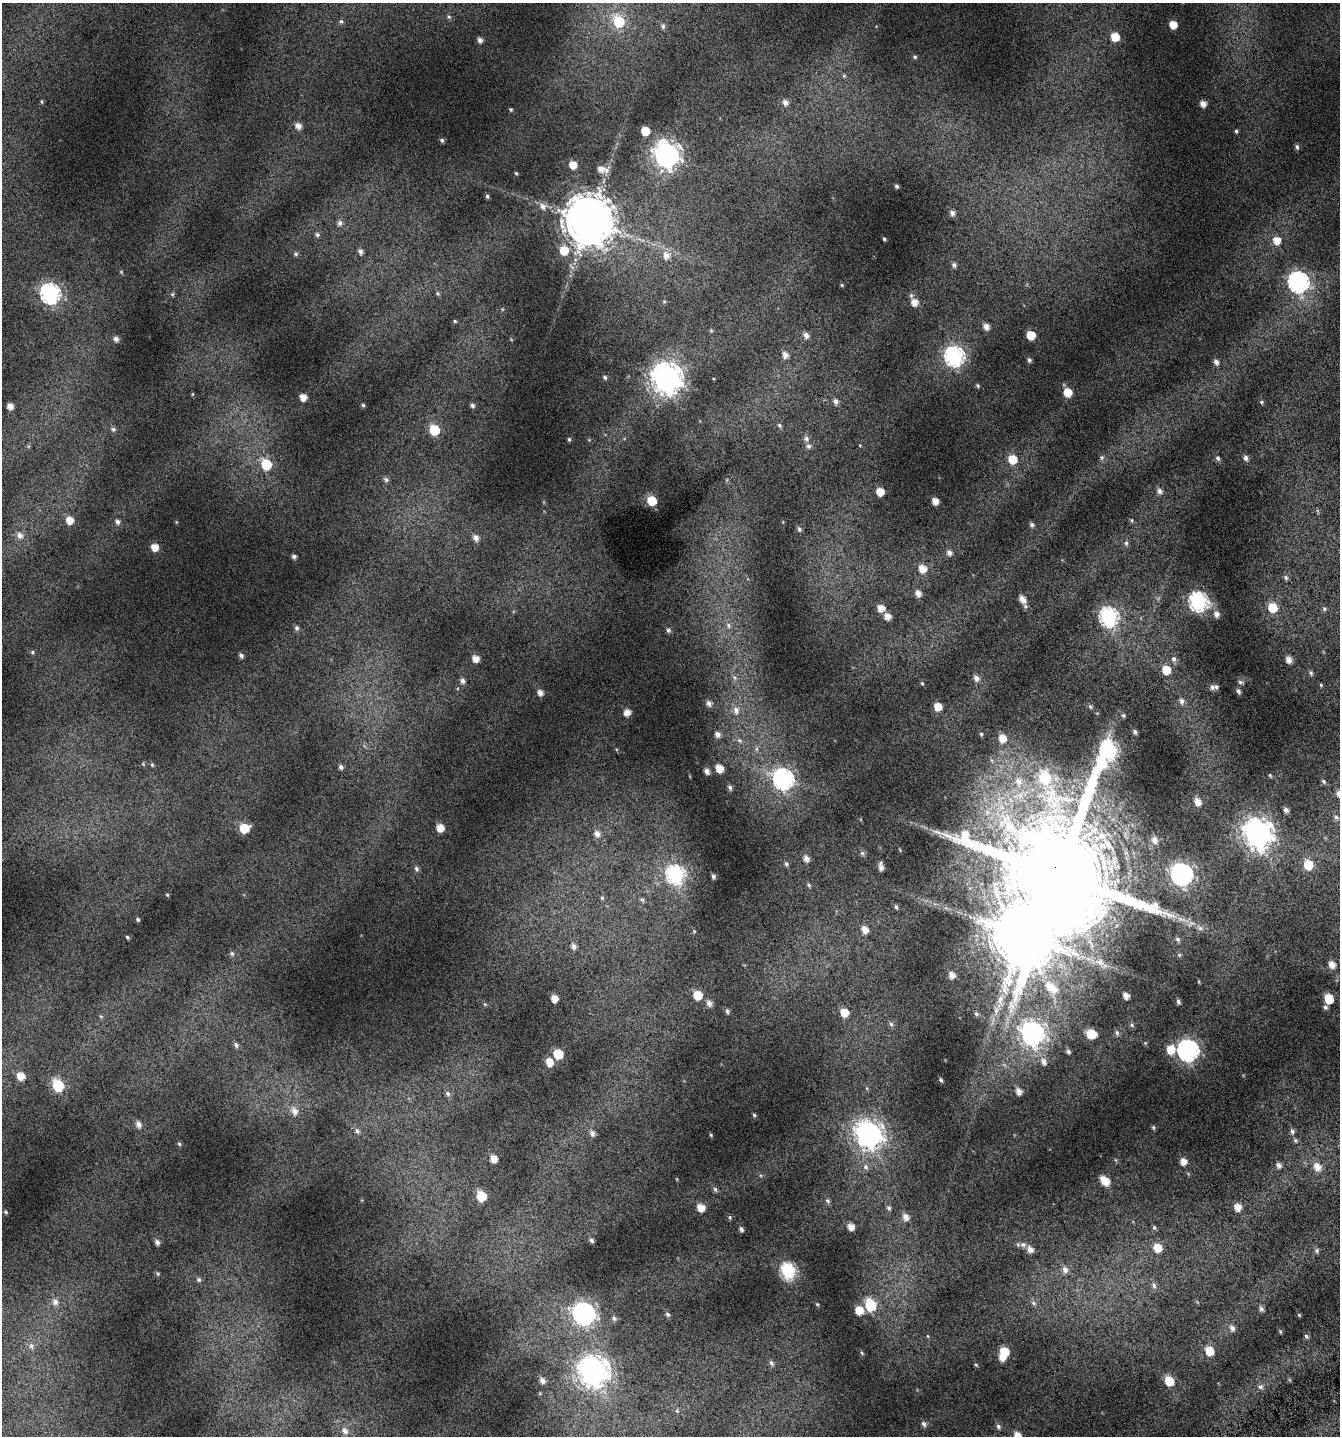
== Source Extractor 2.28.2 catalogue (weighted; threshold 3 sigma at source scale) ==
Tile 6 of 4 x 4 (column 2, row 2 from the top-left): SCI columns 1554-2891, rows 2920-4353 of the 5741 x 5854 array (HDU 1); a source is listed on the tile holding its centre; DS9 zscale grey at full resolution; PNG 1342 x 1438 px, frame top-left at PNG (2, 3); no overlay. Shown black and unused: <1% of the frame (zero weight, under 4 of 7 exposures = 2% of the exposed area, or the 3 px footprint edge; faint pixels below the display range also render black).
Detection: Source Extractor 2.28.2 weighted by HDU 2 'WHT'; one run over the whole footprint, this tile lists its part. Background 0.073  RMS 0.047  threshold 0.192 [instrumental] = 3 sigma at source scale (4.09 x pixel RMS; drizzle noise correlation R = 1.36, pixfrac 0.8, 0.0396/0.0396 arcsec/px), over >= 5 px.
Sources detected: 293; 1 inside a brighter object's white glare — not listed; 5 inside a brighter listed object's ellipse — not listed separately; the other 287 listed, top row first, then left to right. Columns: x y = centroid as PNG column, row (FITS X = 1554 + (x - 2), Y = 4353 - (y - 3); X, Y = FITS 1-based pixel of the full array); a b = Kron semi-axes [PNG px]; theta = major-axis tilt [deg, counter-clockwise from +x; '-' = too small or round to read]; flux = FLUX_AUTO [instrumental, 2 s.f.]
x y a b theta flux
449 17 6 4 -44 6
341 21 6 5 - 7.8
619 22 8 7 - 250
1173 25 6 5 - 55
663 26 7 5 -72 11
1115 37 7 7 - 74
480 40 4 4 - 18
915 57 5 5 - 7.1
844 76 6 5 - 6.5
42 101 6 3 -81 4.4
785 102 7 6 - 22
1203 104 5 5 - 28
511 109 4 3 - 5.2
298 126 7 6 - 27
645 131 6 6 - 79
1236 131 5 4 - 6.3
442 140 5 4 - 9
1297 147 6 4 -76 9.5
667 155 10 9 - 3300
573 165 6 6 - 52
601 169 7 7 - 31
516 173 4 3 - 4.7
897 186 4 3 - 8
487 196 5 4 - 7.4
543 206 10 8 -70 22
952 213 6 6 - 18
589 221 14 13 - 23000
340 223 7 6 - 16
317 235 6 6 - 9.3
884 239 3 3 - 5.6
1277 240 8 7 - 46
360 251 6 5 - 16
564 251 7 7 - 84
296 254 6 5 - 7.4
666 256 9 9 - 35
954 265 6 6 - 13
121 272 5 4 - 4.7
1298 282 9 8 - 1500
842 285 4 4 - 4.4
50 293 9 8 - 1300
438 293 6 5 - 6.6
172 294 5 5 - 6.5
664 302 5 5 - 5.7
914 302 8 7 - 40
455 321 4 3 - 4.9
986 326 6 5 - 27
711 330 5 5 - 5.1
806 335 7 6 - 20
1031 335 6 6 - 93
116 339 6 5 - 17
785 355 7 6 - 24
954 356 9 8 - 1100
1029 360 5 4 - 9.6
1216 362 6 5 - 17
605 377 5 4 - 8.2
667 379 11 10 - 5100
978 385 5 5 - 5.9
1068 392 7 6 - 70
303 397 6 5 - 39
836 401 7 6 - 16
1261 402 6 4 -28 6.7
363 405 4 4 - 6
472 405 6 5 - 11
10 406 6 6 - 33
779 425 6 5 - 7.6
113 429 6 6 - 10
434 430 7 6 - 190
569 439 5 4 - 6.5
806 439 7 7 - 14
809 446 7 6 - 12
1102 457 6 6 - 9.3
1218 458 6 5 - 11
1246 458 6 5 - 15
1012 459 7 7 - 90
266 464 7 6 - 200
386 480 7 6 - 11
1159 491 7 6 - 20
880 492 6 5 - 55
652 500 6 6 - 120
935 501 5 5 - 34
70 520 7 6 - 54
1132 520 5 5 - 5.8
117 522 6 5 - 13
1032 525 6 5 - 11
799 529 5 5 - 11
20 535 9 8 - 29
476 538 7 6 - 24
1126 543 7 6 - 10
155 547 6 6 - 49
949 553 7 6 - 17
294 556 4 4 - 11
922 569 8 7 - 52
1286 578 7 5 -61 9.5
918 593 7 6 - 27
1022 599 11 6 -55 34
1198 601 9 8 - 1000
1272 607 7 7 - 100
881 608 7 6 - 43
1324 609 6 5 - 6.7
1217 614 8 8 - 18
887 616 6 6 - 35
1108 617 9 8 - 1000
728 625 9 7 -62 19
297 628 6 5 - 11
668 630 6 5 - 11
32 652 5 4 - 6.1
241 656 5 5 - 12
476 659 6 5 - 35
1174 659 7 6 - 13
1289 660 6 5 - 27
1166 670 7 6 - 79
1311 673 6 5 - 7.2
734 678 8 6 -48 15
976 678 7 6 - 21
462 681 6 5 - 15
1240 682 7 5 -16 7.2
922 683 4 4 - 4.6
1321 685 4 4 - 4.3
1212 687 7 6 - 12
1238 691 5 4 - 11
540 693 6 5 - 23
1182 701 8 6 -76 17
709 703 7 7 - 19
938 707 6 6 - 56
1090 707 6 6 - 8.7
736 710 11 8 -85 34
627 712 7 6 - 33
1123 715 6 5 - 7.7
1135 732 6 5 - 10
717 734 7 6 - 21
981 734 5 5 - 6
1002 738 8 7 - 57
740 740 8 6 -42 13
757 749 7 4 -89 9.2
143 764 4 4 - 4.2
152 765 6 4 -63 5.8
341 767 6 5 - 12
719 768 6 6 - 54
707 771 6 5 - 20
1270 775 5 4 - 4.6
1045 777 9 8 - 320
783 779 10 9 - 1300
1324 781 7 5 -43 7.7
1018 782 16 12 -83 78
730 787 6 5 - 11
1339 794 7 6 - 23
1198 802 7 6 - 37
1286 810 5 5 - 14
1336 817 6 5 - 9.4
244 828 7 6 - 140
440 828 6 6 - 47
1258 833 11 10 - 4900
597 834 8 7 - 24
1154 840 10 8 -66 22
1107 844 26 9 -52 82
862 853 7 6 - 9.8
806 858 6 5 - 25
786 864 6 5 - 7.7
1308 865 7 7 - 110
881 867 8 4 -82 22
416 869 7 5 -49 9.9
675 874 9 8 - 850
1181 874 9 8 - 2100
1059 875 43 27 75 160000
713 876 4 3 - 11
809 885 6 5 - 6.7
167 895 5 4 - 4.7
602 898 5 4 - 4.5
642 900 7 5 -65 7
896 907 6 4 -70 7.8
138 919 5 5 - 7.3
1191 923 10 6 23 19
1200 928 7 6 - 12
865 930 7 6 - 36
694 931 5 4 - 4.6
127 937 5 4 - 6.2
1178 939 7 5 -42 8.6
573 946 6 5 - 16
232 954 7 6 - 9.5
1179 955 6 5 - 6.2
1099 962 16 9 -16 40
1332 964 7 6 - 34
952 975 6 5 - 28
1049 986 14 12 -84 65
697 995 6 6 - 89
1126 996 5 4 - 32
554 999 5 5 - 38
1329 999 6 6 - 120
1000 1000 21 9 81 57
1178 1002 5 4 - 12
709 1003 7 6 - 20
485 1004 6 4 -70 4.9
1325 1007 6 6 - 9.6
727 1011 6 4 -58 10
844 1012 7 6 - 68
976 1014 6 5 - 7.8
101 1016 6 3 -19 4.4
891 1024 6 6 - 9
1132 1025 6 5 - 8.1
1032 1033 10 9 - 2300
1117 1033 7 6 - 11
1091 1034 7 6 - 120
1145 1043 5 5 - 5.6
236 1045 6 5 - 11
1171 1050 8 8 - 74
1188 1050 9 8 - 1700
1068 1051 5 4 - 10
558 1054 6 6 - 140
549 1062 8 6 -76 47
1044 1062 10 7 -64 24
21 1076 7 6 - 55
941 1080 4 3 - 7
58 1085 7 6 - 310
867 1088 5 3 - 4.8
1019 1091 7 6 - 28
448 1093 7 6 - 12
294 1111 10 7 -68 29
754 1115 4 4 - 5.7
138 1124 8 6 -63 22
1153 1127 6 5 - 6.9
357 1131 7 6 - 13
1292 1131 7 6 - 13
592 1133 7 6 - 19
869 1134 11 10 - 3500
711 1135 5 4 - 4.1
1295 1140 7 5 -62 8.3
179 1144 5 4 - 6.2
494 1159 6 5 - 39
1116 1160 6 4 -70 4.6
1183 1161 6 6 - 33
1279 1165 8 6 -71 16
866 1167 9 7 -64 18
1317 1167 10 8 -63 46
1106 1182 8 7 - 48
715 1189 7 5 -71 9.7
481 1196 7 6 - 160
828 1201 7 6 - 9.7
1238 1207 7 6 - 41
701 1208 7 6 - 54
889 1208 6 6 - 8.8
5 1212 5 3 - 6.3
730 1217 5 5 - 5.8
905 1217 8 7 - 27
851 1227 6 5 - 37
1154 1227 6 5 - 7.3
741 1229 5 4 - 12
591 1240 6 4 -43 12
157 1242 6 5 - 17
1023 1245 9 7 0 19
1157 1248 7 7 - 60
1030 1249 8 6 -56 27
1317 1250 6 6 - 9.3
1065 1269 9 7 -79 24
788 1271 8 7 - 690
158 1274 5 5 - 5.7
199 1280 6 6 - 10
1154 1285 7 5 -83 11
55 1302 9 8 - 25
1033 1303 8 5 -28 11
817 1304 4 4 - 4.7
870 1305 7 6 - 290
1261 1309 6 5 - 14
859 1310 6 6 - 71
584 1313 9 8 - 2200
667 1314 7 5 -45 10
1299 1315 5 4 - 4.7
614 1318 6 5 - 9.2
1232 1328 8 6 -72 20
1280 1332 5 4 - 5.2
928 1336 5 3 - 3.6
1306 1336 6 5 - 7.9
31 1346 8 8 - 20
1209 1351 7 7 - 72
1004 1352 6 6 - 110
862 1353 6 4 -60 5.5
1002 1357 6 6 - 39
771 1363 8 6 -63 12
976 1365 5 3 - 4.1
593 1371 11 10 - 5000
542 1380 6 5 - 19
1169 1381 7 6 - 97
1261 1387 7 7 - 14
677 1411 6 5 - 6.4
924 1424 7 6 - 13
998 1426 6 5 - 9
345 1431 9 8 - 23
1017 1436 6 5 - 52
Overlapping masked pixels (flux is a lower limit): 1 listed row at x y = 1059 875
Isophote crosses this tile's border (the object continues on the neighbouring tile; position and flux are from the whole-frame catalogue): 2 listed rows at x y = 1339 794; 1017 1436